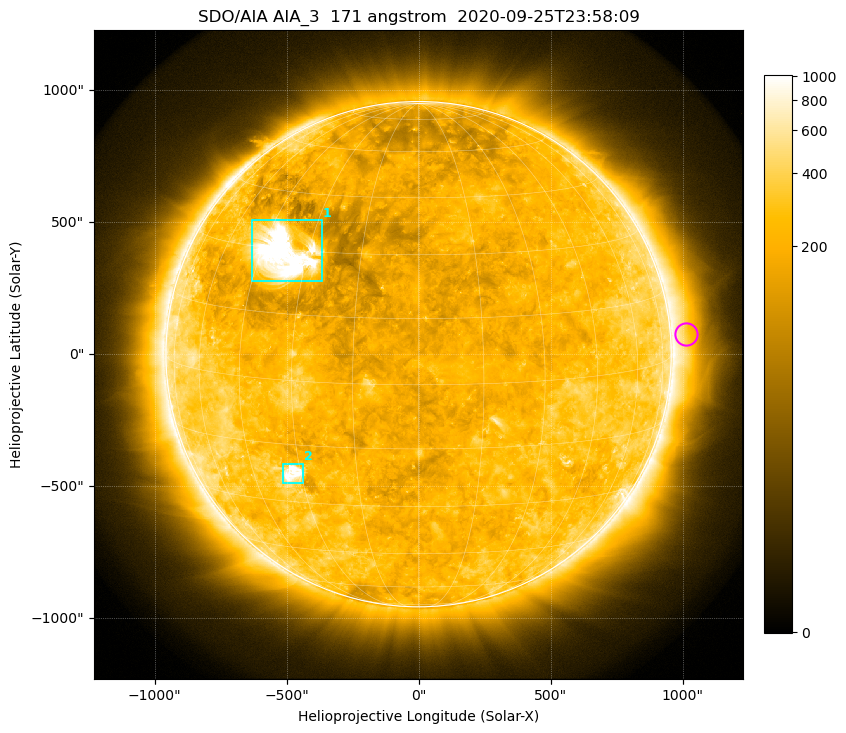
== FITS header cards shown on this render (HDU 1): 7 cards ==
TELESCOP= 'SDO/AIA'
INSTRUME= 'AIA_3'
WAVELNTH=                  171
WAVEUNIT= 'angstrom'
DATE-OBS= '2020-09-25T23:58:09.35'
CTYPE1  = 'HPLN-TAN'
CTYPE2  = 'HPLT-TAN'

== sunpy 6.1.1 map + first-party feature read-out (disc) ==
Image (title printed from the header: SDO/AIA AIA_3  171 angstrom  2020-09-25T23:58:09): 1024 x 1024 px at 2.4 arcsec/px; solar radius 957 arcsec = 399 px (full disc in frame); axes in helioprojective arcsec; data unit not stated in the header (colour bar unlabelled)
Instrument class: DISC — disc imager (sunpy class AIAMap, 171 A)
Bright regions (active regions / flare kernels): reference = the median radial profile (limb darkening/brightening removed); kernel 9 px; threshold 5 sigma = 346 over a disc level ~234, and >= 1.15x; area >= 12 px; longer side >= 10 px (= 24 arcsec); searched inside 0.97 R_sun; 2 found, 2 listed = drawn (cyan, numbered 1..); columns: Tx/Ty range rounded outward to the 5 arcsec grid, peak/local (2 s.f.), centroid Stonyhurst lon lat
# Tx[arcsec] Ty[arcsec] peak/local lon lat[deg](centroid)
1 -630..-365 275..510 13 -37 +29
2 -515..-435 -490..-415 5.9 -32 -22
Off-limb structures (1.02-1.3 R_sun): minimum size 162 px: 5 found; the strongest spans PA ~260..295 deg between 1.02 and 1.25 R_sun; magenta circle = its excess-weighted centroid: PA ~275 deg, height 1.06 R_sun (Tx ~1010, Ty ~80 arcsec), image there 1.6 x the reference